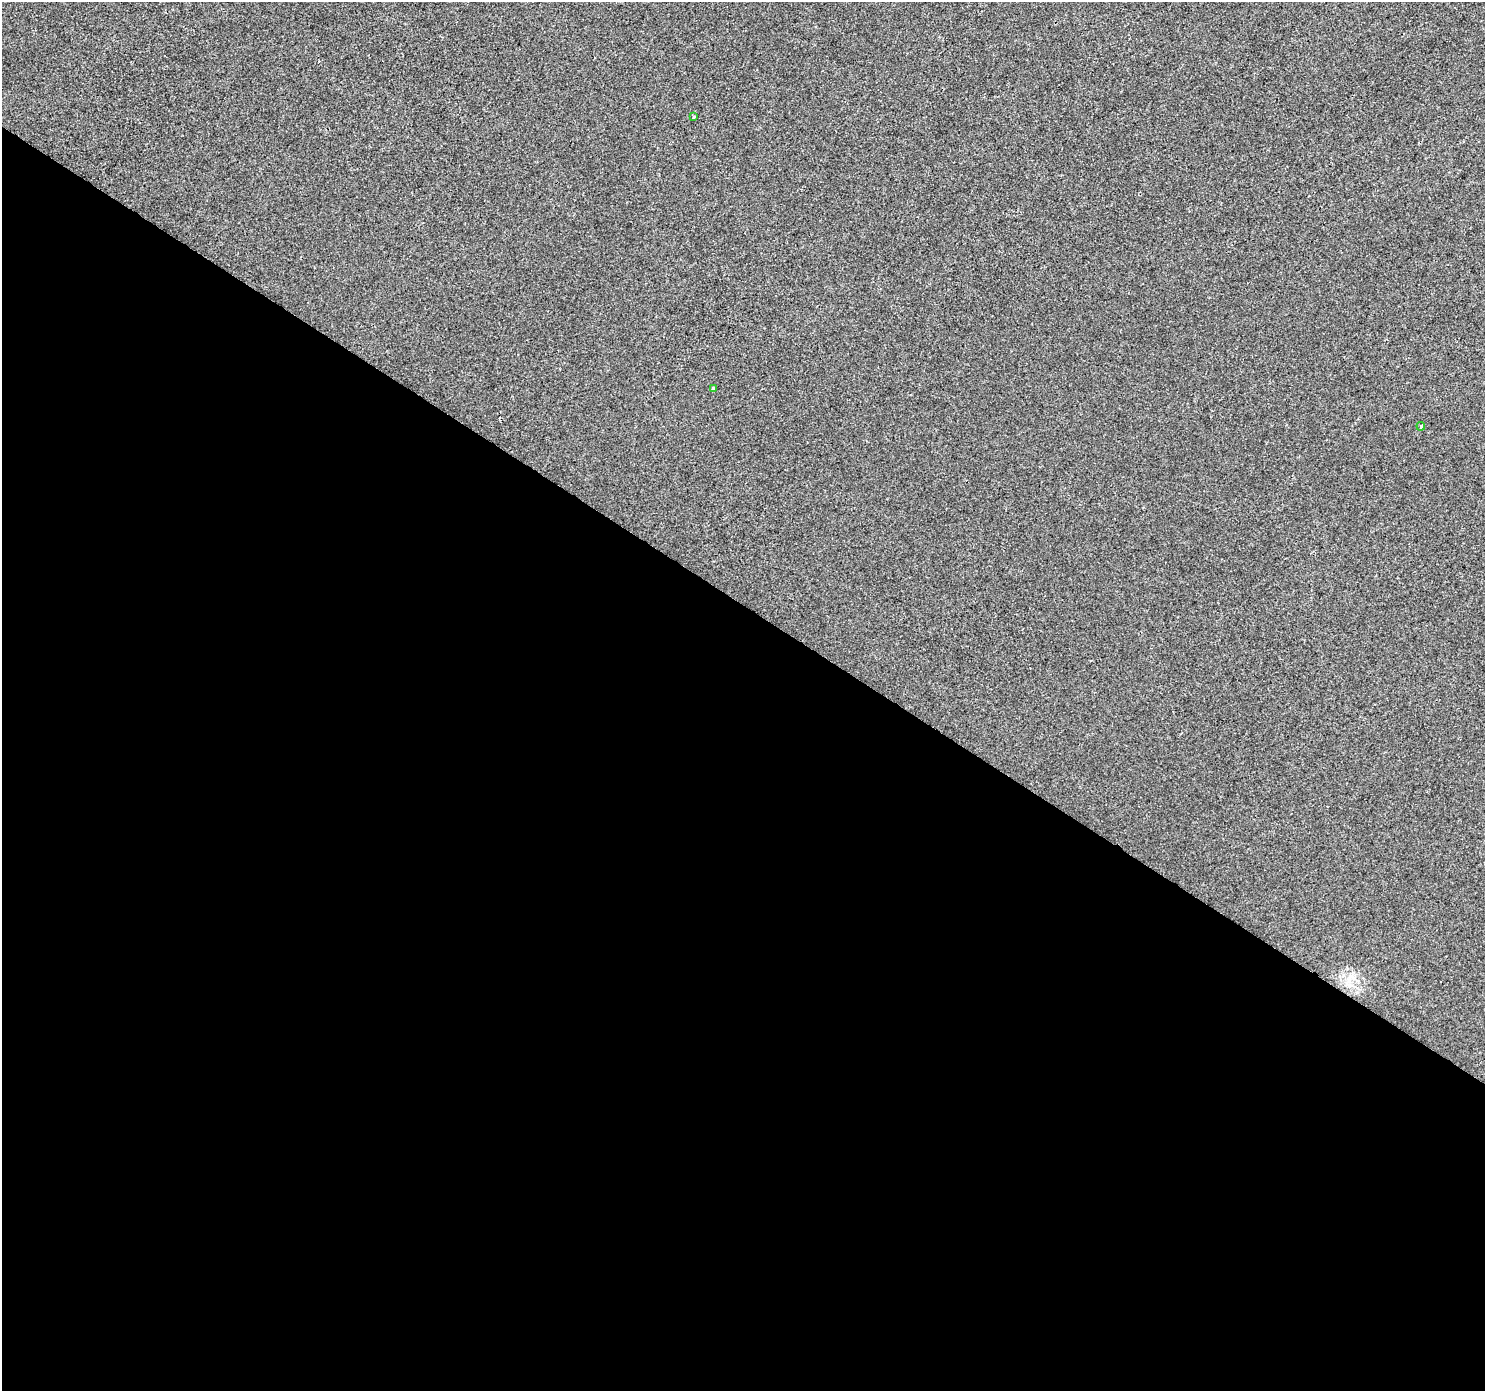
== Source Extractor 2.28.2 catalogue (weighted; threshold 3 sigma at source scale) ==
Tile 14 of 4 x 4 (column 2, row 4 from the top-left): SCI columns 1489-2971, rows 251-1639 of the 5937 x 5990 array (HDU 1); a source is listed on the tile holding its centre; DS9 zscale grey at full resolution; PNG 1487 x 1393 px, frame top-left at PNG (2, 2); each listed source drawn as its Kron ellipse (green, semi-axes under 4 px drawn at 4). Shown black and unused: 57% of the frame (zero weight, under 2 of 3 exposures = <1% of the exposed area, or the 3 px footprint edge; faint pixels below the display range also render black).
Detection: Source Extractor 2.28.2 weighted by HDU 2 'WHT'; one run over the whole footprint, this tile lists its part. Background -4.90e-04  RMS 0.0041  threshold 0.0185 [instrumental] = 3 sigma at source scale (4.5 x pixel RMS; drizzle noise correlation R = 1.50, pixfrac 1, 0.0396/0.0396 arcsec/px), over >= 5 px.
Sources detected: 3; all 3 listed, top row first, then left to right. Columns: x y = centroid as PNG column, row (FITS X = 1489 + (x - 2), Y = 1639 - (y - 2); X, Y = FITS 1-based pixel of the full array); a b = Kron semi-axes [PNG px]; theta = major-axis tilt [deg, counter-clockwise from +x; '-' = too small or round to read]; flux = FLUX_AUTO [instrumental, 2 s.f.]
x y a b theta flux
694 117 3 2 - 0.45
713 389 3 3 - 1
1421 426 4 3 - 0.81